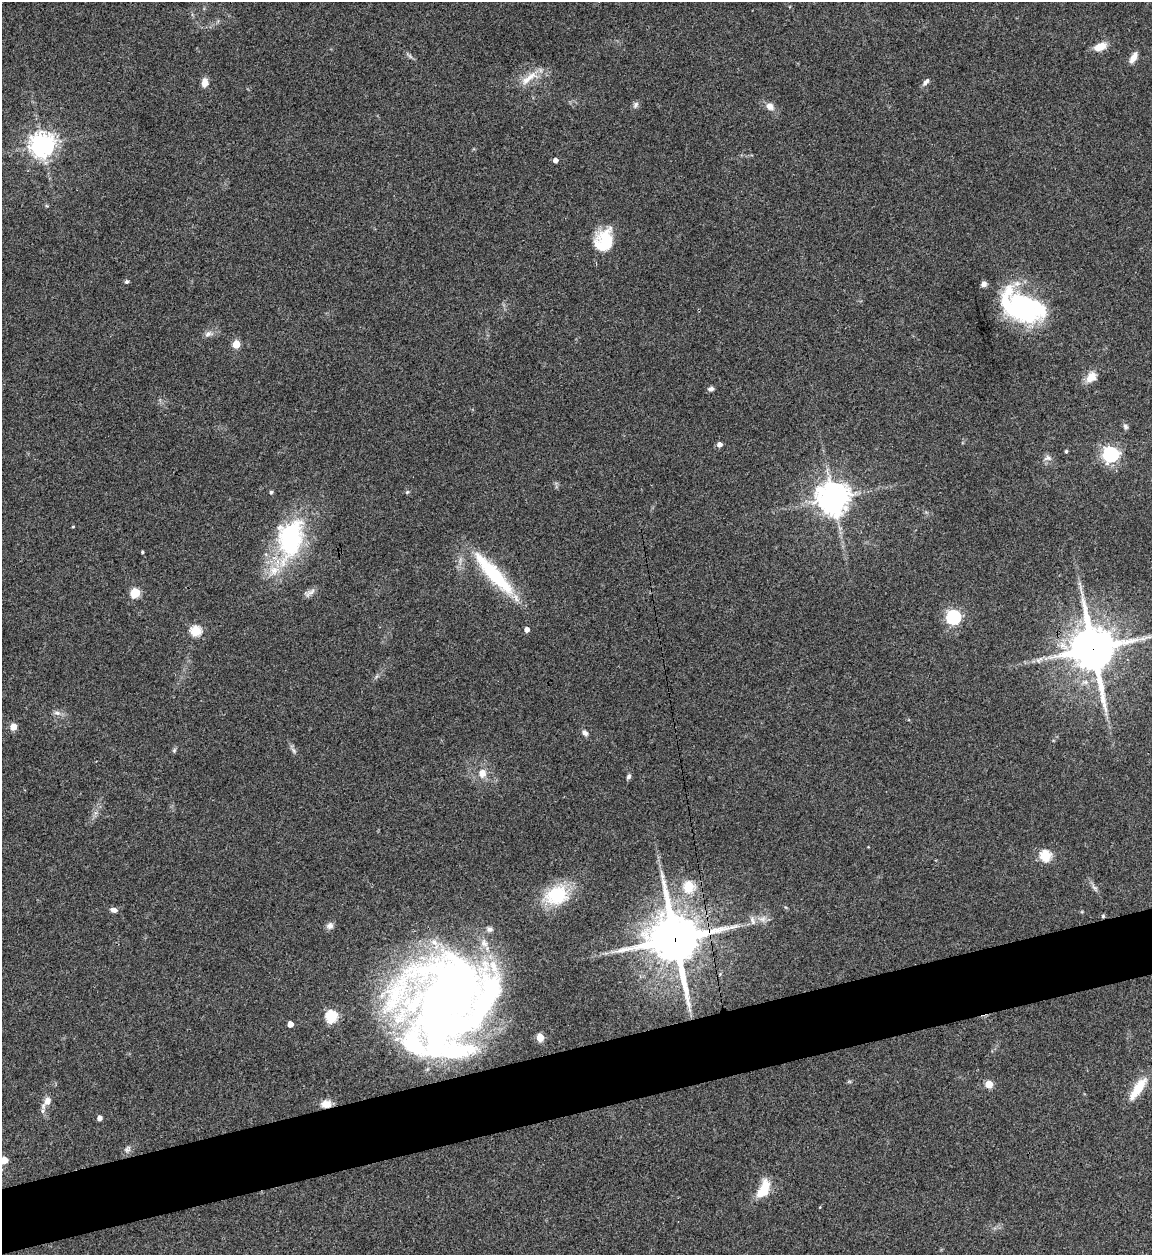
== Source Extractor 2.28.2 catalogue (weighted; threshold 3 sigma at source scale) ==
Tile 7 of 4 x 4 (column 3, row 2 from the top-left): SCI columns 2554-3703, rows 2506-3758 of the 4992 x 5013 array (HDU 1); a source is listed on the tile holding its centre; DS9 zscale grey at full resolution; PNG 1154 x 1257 px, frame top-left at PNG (2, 2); no overlay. Shown black and unused: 5% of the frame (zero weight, under 3 of 4 exposures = <1% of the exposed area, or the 3 px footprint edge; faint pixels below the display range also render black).
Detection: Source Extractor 2.28.2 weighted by HDU 2 'WHT'; one run over the whole footprint, this tile lists its part. Background 0.0521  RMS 0.0049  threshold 0.022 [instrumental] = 3 sigma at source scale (4.5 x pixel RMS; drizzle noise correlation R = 1.50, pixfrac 1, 0.05/0.05 arcsec/px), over >= 5 px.
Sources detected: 70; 1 inside a brighter object's white glare — not listed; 4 inside a brighter listed object's ellipse — not listed separately; the other 65 listed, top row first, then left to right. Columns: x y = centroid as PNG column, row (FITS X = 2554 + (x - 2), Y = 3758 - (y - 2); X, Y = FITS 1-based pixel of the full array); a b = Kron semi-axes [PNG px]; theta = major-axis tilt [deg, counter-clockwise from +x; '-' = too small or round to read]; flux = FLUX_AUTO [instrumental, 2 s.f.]
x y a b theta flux
1100 47 13 8 22 6.8
410 56 9 3 -45 1.1
1133 58 13 6 62 3.7
529 78 31 9 37 7.1
205 82 10 7 88 3.6
926 82 11 5 49 1.8
635 105 9 6 59 1.4
770 106 11 8 -42 3.2
42 145 8 7 - 480
555 160 4 4 - 2.6
605 241 22 18 65 22
126 282 5 4 - 0.99
1025 307 51 27 -33 65
208 334 11 7 24 2.2
236 344 5 5 - 14
1091 377 16 11 50 5.2
711 389 7 5 5 1.5
1125 426 8 6 -47 1.2
719 444 5 5 - 2.4
1066 451 4 3 - 0.75
1110 454 6 6 - 150
1047 458 10 7 21 2
271 492 5 4 - 0.87
407 492 5 4 - 0.61
833 498 10 10 - 740
73 527 4 3 - 0.4
290 539 51 31 79 61
142 552 3 3 - 0.72
493 574 69 15 -48 35
135 593 5 5 - 27
310 593 19 6 35 2.3
953 617 6 6 - 110
527 629 4 4 - 2.6
196 631 5 5 - 37
1093 649 16 14 -80 1600
57 713 10 5 -14 1.8
13 727 6 5 - 5
585 733 8 6 -37 1.6
174 750 6 5 - 0.76
294 750 9 4 -71 1.1
482 773 13 12 - 5.2
629 776 6 4 57 1.3
1045 856 6 5 - 39
689 886 6 5 - 29
1094 887 7 4 -20 1
557 895 26 21 17 25
113 910 9 6 -14 1.9
1103 916 5 4 - 0.63
763 919 9 6 20 2.3
752 921 14 6 -68 2
330 926 9 8 - 2
675 939 18 17 - 2000
720 974 4 4 - 0.61
447 996 93 65 63 500
331 1016 6 5 - 52
290 1024 4 4 - 4.9
540 1038 5 5 - 13
989 1084 5 5 - 13
1139 1087 29 11 54 11
47 1101 11 8 62 3.7
326 1104 13 9 -1 4.8
99 1118 4 4 - 2.5
127 1150 9 6 5 1.4
4 1160 6 5 - 7.4
764 1189 24 11 64 11
Overlapping masked pixels (flux is a lower limit): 4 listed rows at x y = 1093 649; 1103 916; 675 939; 326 1104
Isophote crosses this tile's border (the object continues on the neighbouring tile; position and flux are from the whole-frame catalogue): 1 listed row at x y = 4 1160